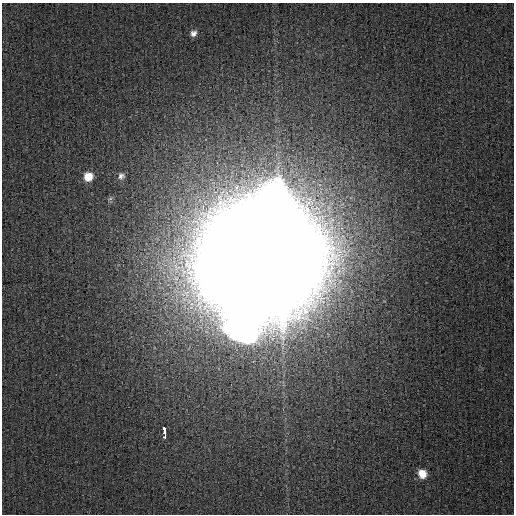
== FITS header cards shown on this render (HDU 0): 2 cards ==
NAXIS1  =                  512
NAXIS2  =                  512

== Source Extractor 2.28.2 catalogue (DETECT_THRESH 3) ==
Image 512 x 512 px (HDU 0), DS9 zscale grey, 1 PNG px = 1 image px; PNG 516 x 516 px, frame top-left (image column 1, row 512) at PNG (2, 3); no overlay
Background 4.56e-04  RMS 0.0011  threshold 0.00321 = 3 sigma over >= 5 px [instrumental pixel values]
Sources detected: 7; all 7 listed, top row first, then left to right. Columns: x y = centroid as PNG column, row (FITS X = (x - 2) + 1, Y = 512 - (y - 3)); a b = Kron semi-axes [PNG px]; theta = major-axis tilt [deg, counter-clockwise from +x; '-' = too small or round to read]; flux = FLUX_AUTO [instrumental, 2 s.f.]
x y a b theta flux
193 33 9 7 45 0.34
88 176 10 9 - 1.1
121 176 9 9 - 0.33
110 199 7 4 19 0.12
261 257 50 44 16 7100
165 432 9 3 -85 7
422 474 10 9 - 0.88